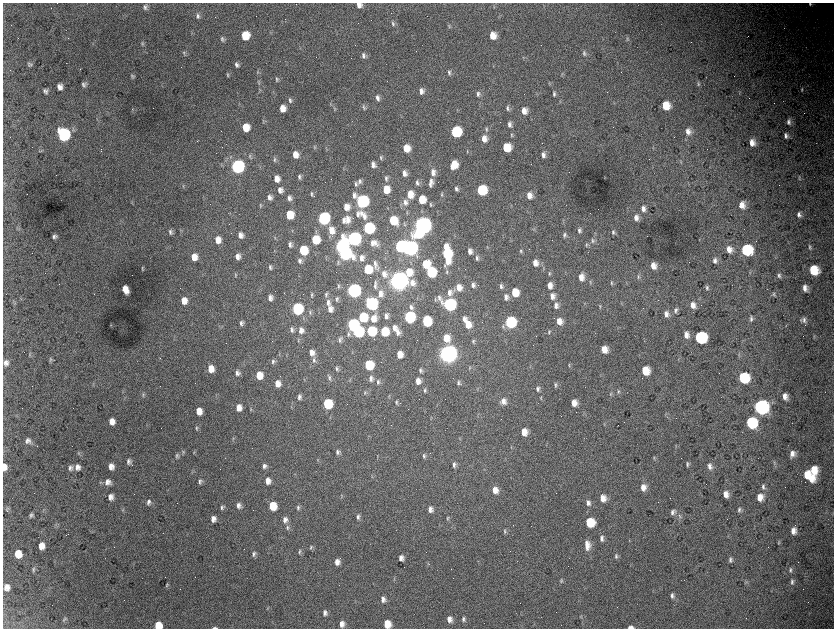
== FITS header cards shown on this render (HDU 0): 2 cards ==
NAXIS1  =                 1663 / length of data axis 1
NAXIS2  =                 1252 / length of data axis 2

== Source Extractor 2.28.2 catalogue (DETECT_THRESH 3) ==
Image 1663 x 1252 px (HDU 0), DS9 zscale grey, zoomed out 1/2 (1 PNG px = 2 x 2 image px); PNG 836 x 630 px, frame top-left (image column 2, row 1251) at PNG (3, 3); no overlay
Background 4500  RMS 78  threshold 233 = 3 sigma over >= 5 px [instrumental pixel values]
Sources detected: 437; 51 cannot appear on this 1/2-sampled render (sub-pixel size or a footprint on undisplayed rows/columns) and are not listed; the other 386 listed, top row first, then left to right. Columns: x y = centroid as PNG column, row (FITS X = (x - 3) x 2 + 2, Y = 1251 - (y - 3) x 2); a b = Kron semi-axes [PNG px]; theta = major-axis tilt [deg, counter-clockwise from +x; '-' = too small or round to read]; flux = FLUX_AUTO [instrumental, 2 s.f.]
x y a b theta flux
810 4 5 4 - 3.3e+04
359 5 6 5 - 9.2e+04
145 7 7 5 -81 4.6e+04
198 16 8 5 -73 5.0e+04
393 24 6 4 -85 3.5e+04
449 26 7 3 -86 2.3e+04
245 36 7 6 - 4.3e+05
493 36 7 6 - 1.9e+05
222 39 8 5 -72 4.0e+04
627 39 7 4 -79 2.7e+04
142 43 7 3 -51 2.0e+04
184 53 7 4 -73 2.4e+04
584 53 7 4 -75 3.3e+04
363 55 7 5 -79 5.5e+04
523 58 5 3 - 1.4e+04
30 64 6 5 - 3.0e+04
237 64 5 4 - 4.5e+04
258 72 6 3 -88 2.1e+04
449 72 7 4 -85 3.9e+04
228 75 6 3 -74 2.0e+04
132 76 5 4 - 2.6e+04
276 79 8 4 -79 3.1e+04
259 82 7 3 -87 2.2e+04
698 83 6 4 -82 2.8e+04
84 84 7 5 -63 4.0e+04
60 87 6 5 - 9.0e+04
802 90 6 3 86 1.9e+04
45 91 5 4 - 4.6e+04
421 91 7 6 - 8.1e+04
478 94 8 5 -68 5.0e+04
554 94 6 4 -79 3.3e+04
377 98 7 5 -80 5.9e+04
290 100 8 4 -83 4.3e+04
330 104 6 2 -78 1.2e+04
666 105 7 6 - 3.4e+05
364 107 7 4 -78 3.5e+04
282 108 6 6 - 1.5e+05
334 108 3 2 - 1.0e+04
507 108 7 4 -83 3.7e+04
524 111 8 6 -80 1.3e+05
263 121 6 2 -84 1.4e+04
789 122 8 5 -90 5.3e+04
509 124 8 5 -71 6.2e+04
246 128 6 6 - 2.9e+05
486 129 7 4 89 2.8e+04
688 131 8 6 -72 9.1e+04
456 132 7 7 - 1.4e+06
64 135 7 7 - 3.8e+06
511 135 6 3 -81 2.1e+04
786 136 6 4 -66 5.5e+04
484 139 7 6 - 1.3e+05
752 143 7 6 - 1.4e+05
816 143 2 1 - 4.1e+03
314 147 6 3 -83 1.6e+04
506 147 7 6 - 4.3e+05
406 148 6 6 - 2.4e+05
467 151 4 3 - 1.4e+04
295 155 7 6 - 1.5e+05
543 155 7 5 -82 6.3e+04
250 156 7 4 -83 2.8e+04
381 157 6 4 -78 2.9e+04
275 159 7 4 -82 2.9e+04
681 162 4 3 - 1.4e+04
373 165 6 5 - 7.5e+04
454 165 7 6 - 3.1e+05
237 167 7 6 - 5.0e+06
343 169 5 2 - 1.2e+04
433 172 9 6 -87 1.0e+05
404 173 6 5 - 8.3e+04
299 177 6 4 90 3.6e+04
799 177 6 3 88 2.5e+04
386 178 8 4 -79 4.1e+04
277 179 7 6 - 1.3e+05
360 181 8 5 88 4.8e+04
431 181 9 5 -75 5.9e+04
4 183 5 4 - 1.9e+04
417 183 7 4 -84 4.5e+04
356 184 7 4 -83 3.6e+04
430 184 7 6 - 4.8e+04
183 186 5 3 - 1.6e+04
386 189 6 6 - 2.5e+05
456 189 6 4 -84 4.0e+04
280 190 6 5 - 8.3e+04
481 190 7 6 - 1.1e+06
27 194 2 1 - 1.0e+04
311 194 7 4 -75 3.1e+04
410 194 8 6 84 2.0e+05
442 194 7 3 -88 2.4e+04
529 195 7 6 - 1.1e+05
269 197 5 4 - 6.1e+04
289 198 6 5 - 6.1e+04
422 200 7 6 - 2.9e+05
362 201 8 7 - 3.8e+06
405 202 9 6 -74 8.0e+04
430 204 6 3 -86 2.0e+04
742 205 7 6 - 1.4e+05
260 206 6 3 -89 1.9e+04
346 207 7 6 - 1.5e+05
643 209 9 7 -68 9.4e+04
407 212 6 2 -89 1.3e+04
361 213 8 6 81 6.9e+04
358 214 8 6 -89 6.9e+04
799 214 6 4 -87 5.9e+04
289 215 6 6 - 4.2e+05
364 216 9 6 -87 8.9e+04
636 217 8 7 - 1.1e+05
323 218 7 6 - 2.7e+06
347 219 10 7 -84 1.3e+05
343 220 7 5 -78 5.8e+04
393 221 7 6 - 5.3e+05
404 224 6 2 -89 1.5e+04
423 225 8 8 - 1.1e+07
368 228 7 6 - 2.1e+06
534 229 6 2 66 1.3e+04
331 230 9 7 -81 1.8e+05
579 230 6 4 88 4.3e+04
292 231 5 2 - 1.4e+04
170 232 7 4 87 4.3e+04
613 232 6 4 -85 3.0e+04
418 234 9 8 - 4.7e+05
241 235 6 5 - 9.0e+04
564 235 8 4 88 3.8e+04
55 236 5 4 - 4.4e+04
275 238 5 3 - 1.5e+04
354 239 8 8 - 5.5e+06
218 240 7 6 - 1.4e+05
315 240 6 6 - 5.6e+05
593 241 6 5 - 3.1e+04
372 243 6 3 -89 4.6e+04
375 243 9 6 -58 7.4e+04
290 244 7 5 -81 5.5e+04
586 245 6 3 -87 2.0e+04
341 246 7 6 - 5.1e+06
400 246 7 6 - 2.1e+06
445 246 7 4 79 1.1e+05
810 247 7 3 -79 2.9e+04
410 248 8 7 - 7.7e+06
729 249 8 6 -66 1.3e+05
303 250 6 6 - 7.7e+05
746 250 7 7 - 1.3e+06
470 251 6 5 - 7.5e+04
521 251 6 3 -84 2.3e+04
344 254 7 7 - 3.8e+06
447 254 8 6 -83 8.7e+05
238 256 6 5 - 7.9e+04
194 257 6 5 - 1.8e+05
362 258 7 6 - 7.8e+04
477 258 8 5 -84 4.9e+04
300 261 8 5 -75 5.5e+04
447 261 7 5 -68 1.3e+05
715 261 7 5 -79 6.1e+04
338 262 6 3 -85 1.9e+04
535 263 7 6 - 1.2e+05
375 264 12 5 -82 6.2e+04
425 264 7 6 - 3.5e+05
444 265 6 3 -77 2.2e+04
653 266 6 5 - 1.2e+05
270 267 6 4 -78 3.7e+04
142 268 4 2 - 1.7e+04
368 269 6 6 - 5.5e+05
813 270 7 7 - 5.0e+05
409 272 8 7 - 2.7e+05
431 272 7 6 - 1.2e+06
447 272 7 3 -84 2.7e+04
549 273 7 4 -88 2.6e+04
384 274 9 7 -81 1.1e+05
779 275 7 5 -81 4.1e+04
236 276 3 2 - 3.4e+04
581 277 7 6 - 1.4e+05
638 277 7 5 -71 3.5e+04
399 280 9 9 - 1.3e+07
375 282 8 3 -85 2.6e+04
590 282 7 2 76 1.5e+04
612 283 6 4 -80 2.4e+04
473 285 6 4 -79 4.8e+04
550 285 7 6 - 1.2e+05
338 286 6 4 -85 2.3e+04
375 286 8 5 82 3.7e+04
501 286 7 4 88 3.8e+04
459 287 7 6 - 1.4e+05
707 288 7 5 -78 3.8e+04
805 288 7 5 -74 1.0e+05
125 290 8 5 -66 1.8e+05
354 291 7 7 - 5.7e+06
515 292 7 6 - 3.1e+05
449 293 9 7 -81 9.0e+04
94 294 2 1 - 1.7e+04
326 294 6 4 83 3.0e+04
380 294 9 6 90 1.0e+05
774 294 6 3 -76 2.2e+04
312 295 6 3 -89 2.3e+04
552 296 8 6 88 9.7e+04
506 297 7 5 -79 6.7e+04
270 298 7 5 89 8.0e+04
337 299 6 4 71 3.0e+04
435 299 6 2 -88 1.3e+04
184 301 6 6 - 1.7e+05
328 302 9 6 85 6.9e+04
371 304 7 7 - 2.5e+06
449 304 8 7 - 3.4e+06
556 305 8 5 -83 7.5e+04
693 305 7 6 - 1.1e+05
600 306 6 3 -90 1.9e+04
411 307 7 5 -79 4.7e+04
297 309 7 6 - 2.5e+06
330 309 8 5 -85 9.2e+04
676 310 8 5 69 5.7e+04
310 312 7 4 -79 2.7e+04
666 314 7 6 - 7.5e+04
386 316 6 4 -89 6.7e+04
363 317 7 6 - 8.0e+05
409 317 7 6 - 2.0e+06
373 318 9 7 70 1.9e+05
464 319 6 4 85 6.2e+04
751 319 7 4 -87 4.2e+04
801 320 7 3 -81 2.1e+04
804 320 9 6 -82 6.9e+04
426 321 7 6 - 1.0e+06
559 321 7 5 -78 1.5e+05
510 322 7 7 - 1.6e+06
241 323 6 4 -88 4.6e+04
468 324 8 6 -75 2.1e+05
111 325 3 2 - 8.7e+03
352 325 7 6 - 2.3e+06
786 326 4 3 - 1.2e+04
503 327 8 4 -81 3.3e+04
394 328 7 5 -90 8.2e+04
292 330 7 4 -84 4.7e+04
301 330 8 7 - 1.0e+05
371 331 6 6 - 1.0e+06
384 331 6 6 - 6.3e+05
358 332 7 6 - 2.1e+06
397 332 9 6 -80 8.7e+04
549 332 6 3 86 2.0e+04
348 334 8 5 -86 4.3e+04
686 335 7 6 - 1.1e+05
814 337 4 3 - 1.5e+04
446 338 8 7 - 2.3e+05
700 338 7 7 - 2.3e+06
298 340 6 3 82 1.4e+04
340 340 8 4 76 3.9e+04
473 341 6 4 86 2.7e+04
604 349 6 5 - 1.8e+05
312 352 7 5 -86 1.1e+05
448 353 8 8 - 1.2e+07
399 354 6 5 - 1.8e+05
30 355 5 2 - 1.5e+04
739 355 5 3 - 1.6e+04
50 360 8 3 80 2.5e+04
314 360 8 4 -87 4.4e+04
273 362 7 4 82 3.3e+04
6 363 7 6 - 6.8e+04
369 365 6 6 - 8.8e+05
569 365 6 3 85 2.1e+04
211 369 6 5 - 1.9e+05
337 369 6 4 -83 3.1e+04
420 370 6 4 87 3.0e+04
645 371 7 6 - 3.9e+05
237 373 7 5 -71 5.7e+04
259 375 6 5 - 2.5e+05
329 377 9 4 -81 3.9e+04
743 378 7 7 - 1.0e+06
371 379 8 6 -88 6.8e+04
304 380 5 2 - 1.0e+04
418 381 7 5 -86 1.1e+05
378 382 7 4 -89 3.8e+04
458 383 6 4 -89 3.0e+04
277 384 6 5 - 1.3e+05
556 385 6 4 -88 3.0e+04
478 389 5 2 - 1.1e+04
537 389 7 5 -81 4.2e+04
425 390 7 4 85 3.2e+04
618 391 7 4 85 2.8e+04
365 393 6 3 86 2.1e+04
611 394 6 3 87 2.3e+04
143 395 7 4 84 2.6e+04
785 396 8 6 -74 1.1e+05
299 397 6 4 89 4.8e+04
541 398 6 2 -84 1.7e+04
503 401 8 7 - 9.5e+04
396 402 6 3 85 2.5e+04
574 403 7 5 88 1.5e+05
327 404 6 6 - 1.0e+06
760 407 8 8 - 5.5e+06
239 408 6 5 - 1.4e+05
251 409 6 3 90 1.8e+04
199 411 6 5 - 1.8e+05
112 421 6 5 - 1.2e+05
751 423 7 7 - 1.3e+06
604 424 5 3 - 1.5e+04
196 428 5 4 - 2.2e+04
524 432 6 5 - 1.9e+05
233 438 5 3 - 1.7e+04
460 439 5 2 - 1.0e+04
28 441 7 7 - 6.5e+04
511 447 6 2 78 1.5e+04
183 452 6 4 69 2.8e+04
194 452 5 2 - 1.4e+04
337 452 7 5 89 4.4e+04
78 453 6 3 -87 1.8e+04
792 454 9 6 76 1.1e+05
176 455 7 5 87 3.5e+04
423 456 7 4 86 3.2e+04
654 458 4 4 - 1.6e+04
318 460 3 3 - 1.2e+04
129 461 6 5 - 4.9e+04
774 463 7 3 81 2.3e+04
687 464 6 4 -89 3.1e+04
454 465 5 4 - 4.0e+04
264 466 6 5 - 5.0e+04
710 466 8 6 -80 8.1e+04
4 467 7 5 -87 1.1e+05
78 467 7 6 - 8.4e+04
111 467 6 5 - 1.0e+05
70 468 8 7 - 6.2e+04
814 470 10 7 -88 3.4e+05
192 471 5 2 - 1.4e+04
806 475 7 4 89 2.5e+05
371 476 6 1 85 1.0e+04
811 478 9 6 -62 2.3e+05
200 481 6 5 - 3.8e+04
268 481 6 5 - 1.1e+05
108 482 9 8 - 9.6e+04
643 487 8 6 -78 1.3e+05
763 487 9 5 -80 5.1e+04
495 490 7 6 - 1.5e+05
602 494 2 1 - 8.5e+03
726 494 6 5 - 1.1e+05
111 497 6 5 - 8.8e+04
760 497 7 6 - 1.6e+05
602 498 6 5 - 1.4e+05
149 502 8 5 81 5.7e+04
588 503 7 5 -80 7.1e+04
239 505 6 5 - 6.6e+04
273 506 6 6 - 4.1e+05
222 507 6 4 87 3.5e+04
298 507 7 4 78 3.7e+04
7 509 7 5 63 3.4e+04
430 509 7 5 -88 7.7e+04
122 510 5 2 - 1.4e+04
739 510 7 4 85 3.7e+04
673 512 6 5 - 5.7e+04
31 515 6 4 63 3.7e+04
680 516 8 4 -64 3.3e+04
358 517 6 5 - 4.5e+04
447 518 6 4 76 2.4e+04
213 519 6 5 - 8.9e+04
285 520 7 6 - 8.4e+04
590 522 7 6 - 5.6e+05
55 525 5 3 - 2.1e+04
287 528 8 4 85 3.8e+04
505 531 7 3 89 2.7e+04
793 531 7 6 - 1.1e+05
602 538 7 5 -87 5.9e+04
779 542 5 3 - 2.0e+04
587 545 12 6 -84 1.4e+05
41 546 6 5 - 1.5e+05
311 547 6 3 80 2.3e+04
299 552 7 4 78 2.9e+04
18 554 6 6 - 3.2e+05
254 554 7 5 79 4.5e+04
616 556 7 4 86 3.7e+04
401 558 5 4 - 8.4e+04
730 560 7 5 84 4.0e+04
337 562 5 4 - 1.0e+05
428 564 4 2 - 1.1e+04
34 569 8 4 79 3.0e+04
790 570 7 4 -90 3.6e+04
394 578 6 3 -86 1.7e+04
561 580 6 4 77 2.3e+04
792 582 7 5 88 4.2e+04
167 584 4 3 - 1.4e+04
7 587 6 6 - 1.0e+05
672 596 7 5 -81 4.8e+04
383 599 7 5 -89 7.6e+04
267 608 6 1 85 8.9e+03
325 613 7 5 79 6.0e+04
581 616 6 3 -86 1.9e+04
64 619 7 5 41 2.9e+04
449 619 7 5 -87 9.7e+04
463 619 7 4 -88 4.3e+04
342 624 6 5 - 1.0e+05
387 624 6 6 - 2.8e+05
158 625 6 5 - 3.7e+05
631 627 6 3 2 6.5e+04
215 628 5 2 - 2.6e+04
At the frame edge (FLAGS 8, measured only in part): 7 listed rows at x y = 810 4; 359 5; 4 467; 387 624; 158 625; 631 627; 215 628
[51 sub-pixel or undisplayed-footprint detections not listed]